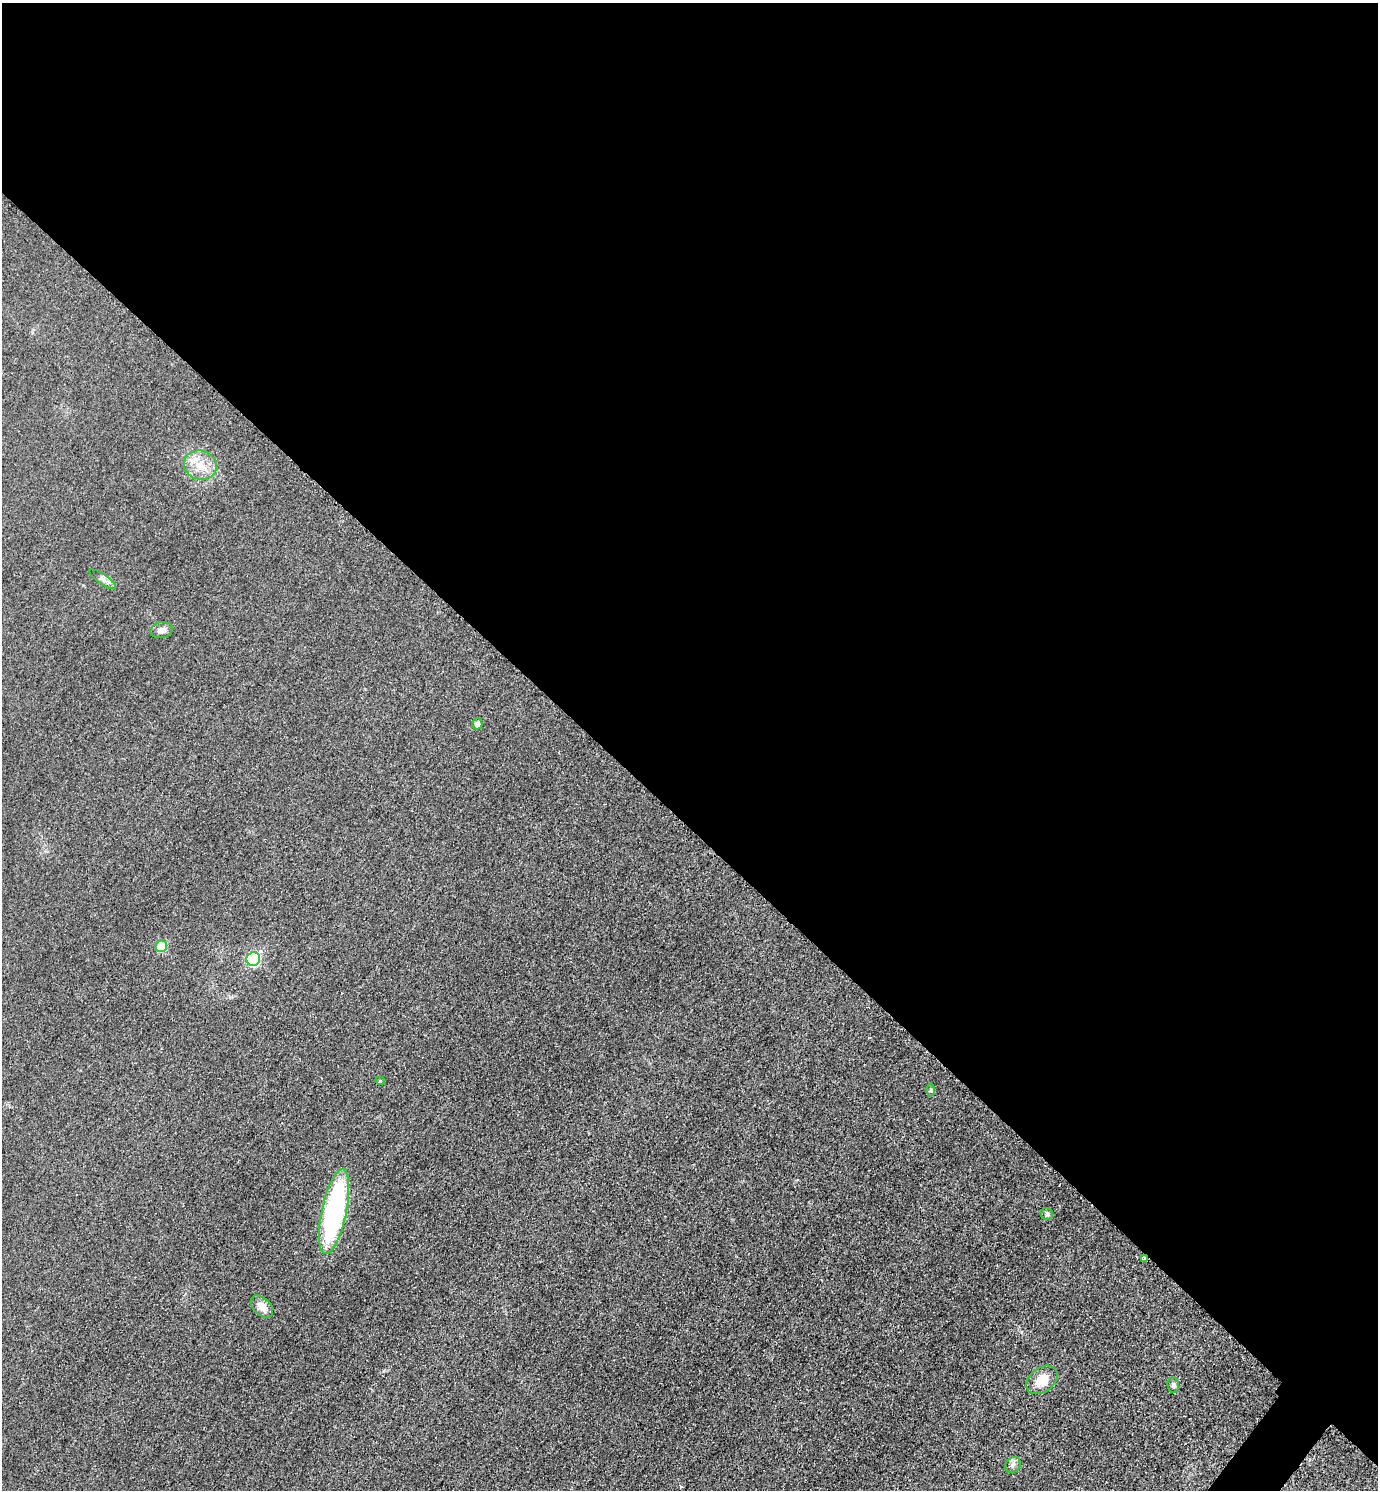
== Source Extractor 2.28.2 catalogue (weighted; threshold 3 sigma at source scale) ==
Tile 3 of 4 x 4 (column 3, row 1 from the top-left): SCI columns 2922-4297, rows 4487-5974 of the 5989 x 5986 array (HDU 1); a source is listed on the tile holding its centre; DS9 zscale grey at full resolution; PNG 1380 x 1492 px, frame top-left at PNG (2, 3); each listed source drawn as its Kron ellipse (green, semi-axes under 4 px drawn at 4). Shown black and unused: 56% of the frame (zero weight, under 3 of 5 exposures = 2% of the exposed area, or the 3 px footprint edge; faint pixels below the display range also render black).
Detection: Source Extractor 2.28.2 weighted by HDU 2 'WHT'; one run over the whole footprint, this tile lists its part. Background 0.0302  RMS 0.0055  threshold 0.0246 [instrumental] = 3 sigma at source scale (4.5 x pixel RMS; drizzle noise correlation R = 1.50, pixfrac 1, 0.05/0.05 arcsec/px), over >= 5 px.
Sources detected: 15; all 15 listed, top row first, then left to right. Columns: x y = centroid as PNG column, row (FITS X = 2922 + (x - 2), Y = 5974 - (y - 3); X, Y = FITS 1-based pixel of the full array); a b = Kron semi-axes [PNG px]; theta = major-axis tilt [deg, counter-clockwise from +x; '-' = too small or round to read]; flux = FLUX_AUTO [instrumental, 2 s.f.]
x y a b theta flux
200 465 17 14 -20 9.6
103 579 15 5 -35 2.2
161 630 11 8 11 3.2
477 724 5 5 - 2.7
161 946 6 5 - 17
253 959 7 6 - 53
380 1081 4 4 - 0.63
930 1090 6 4 -90 0.87
334 1211 43 12 78 95
1047 1214 6 6 - 1.2
1144 1258 4 3 - 1
262 1306 13 8 -44 5.3
1042 1380 17 12 37 10
1173 1385 8 5 -81 1.4
1013 1465 8 7 - 1.8
Overlapping masked pixels (flux is a lower limit): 1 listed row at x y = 1144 1258